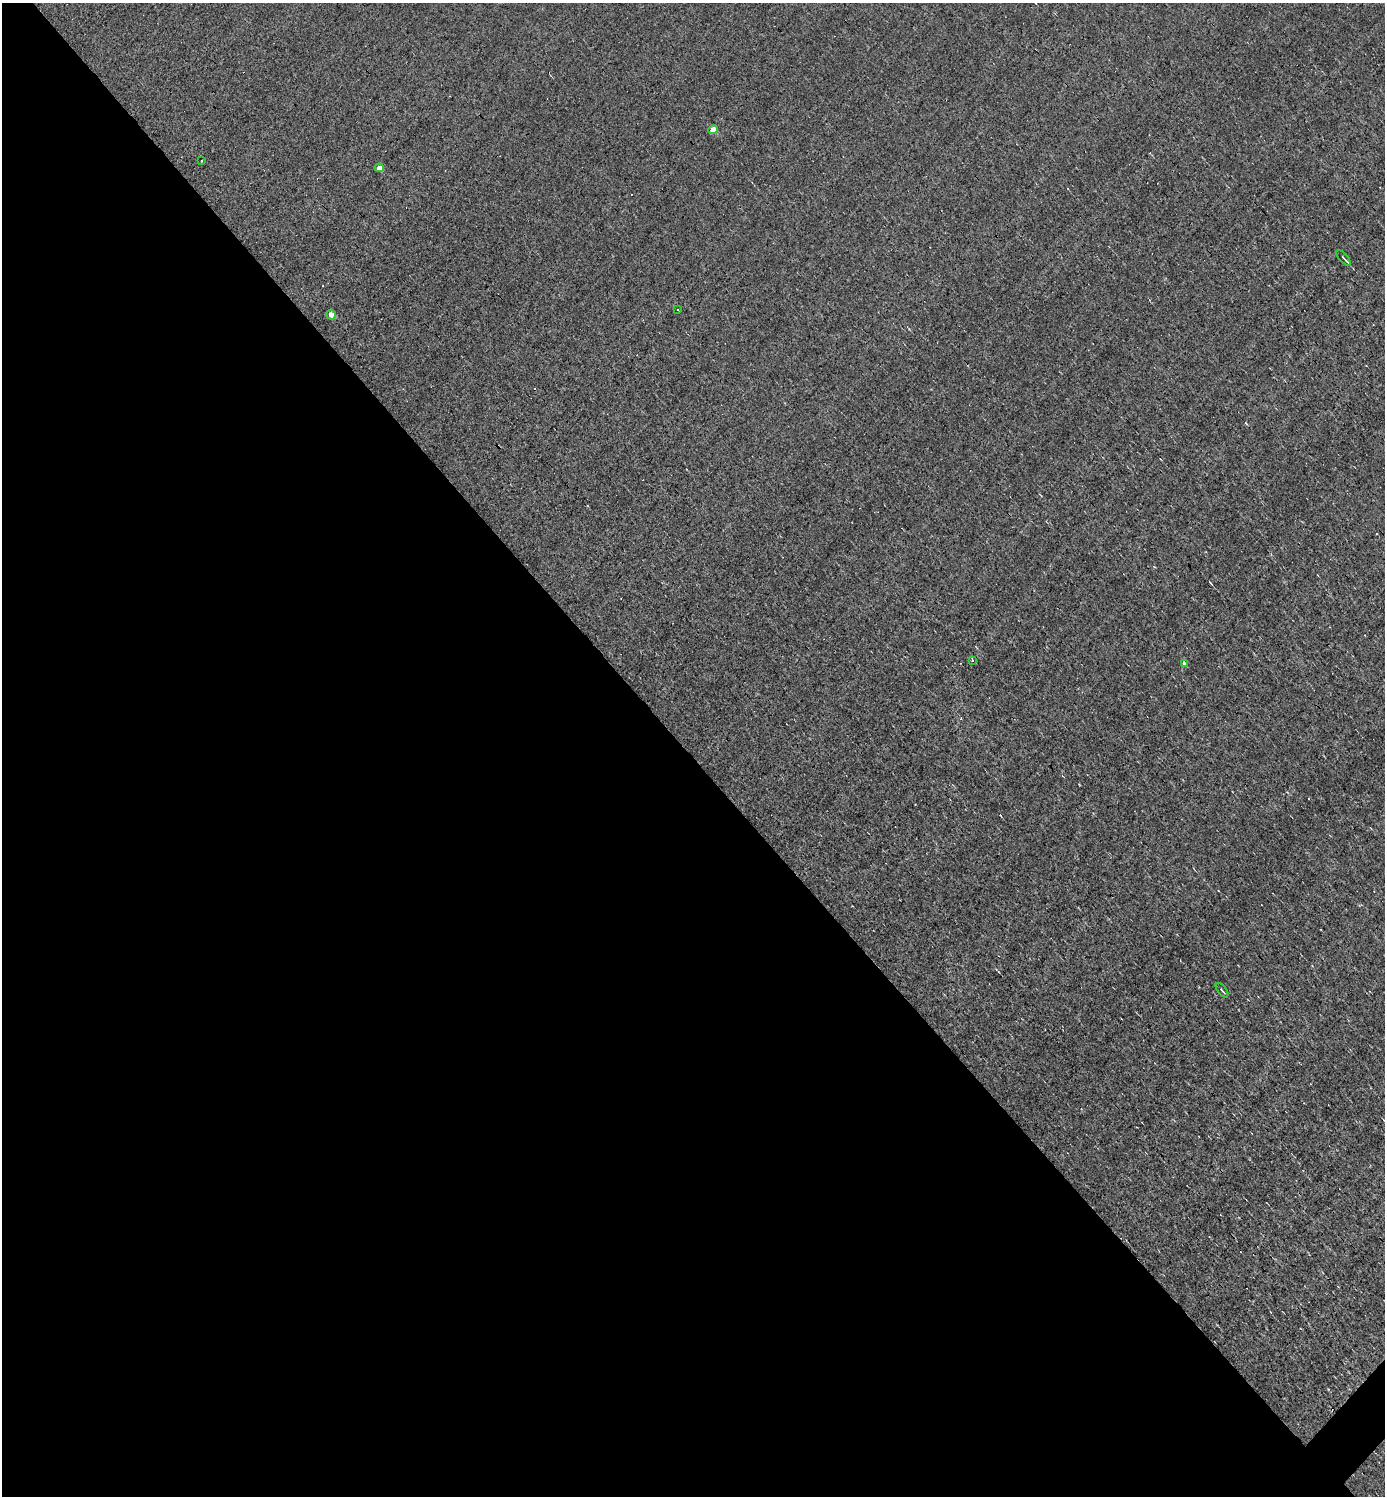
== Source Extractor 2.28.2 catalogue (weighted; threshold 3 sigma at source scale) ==
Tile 9 of 4 x 4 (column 1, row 3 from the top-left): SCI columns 294-1676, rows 1495-2988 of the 5976 x 5976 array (HDU 1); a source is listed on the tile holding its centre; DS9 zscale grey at full resolution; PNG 1387 x 1498 px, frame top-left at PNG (2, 3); each listed source drawn as its Kron ellipse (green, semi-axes under 4 px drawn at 4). Shown black and unused: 50% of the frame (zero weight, under 3 of 4 exposures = <1% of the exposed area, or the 3 px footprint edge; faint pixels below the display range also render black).
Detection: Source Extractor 2.28.2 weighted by HDU 2 'WHT'; one run over the whole footprint, this tile lists its part. Background 0.0079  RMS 0.058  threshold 0.261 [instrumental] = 3 sigma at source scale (4.5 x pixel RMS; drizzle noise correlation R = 1.50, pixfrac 1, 0.05/0.05 arcsec/px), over >= 5 px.
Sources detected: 14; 5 cosmic-ray / hot-pixel residue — neither listed nor drawn; the other 9 listed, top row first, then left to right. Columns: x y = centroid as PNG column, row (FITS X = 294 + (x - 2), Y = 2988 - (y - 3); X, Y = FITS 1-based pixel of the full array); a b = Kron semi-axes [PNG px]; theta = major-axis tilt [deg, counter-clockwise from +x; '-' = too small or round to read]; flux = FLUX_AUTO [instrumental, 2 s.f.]
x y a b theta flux
713 130 5 4 - 66
201 161 3 3 - 10
379 168 4 4 - 38
1344 258 10 3 -48 14
677 310 3 3 - 13
331 315 5 5 - 35
972 660 3 2 - 5.1
1184 664 4 3 - 43
1222 990 8 2 -51 8.9